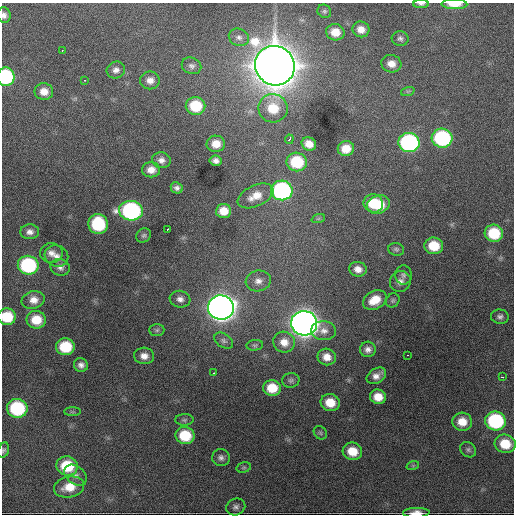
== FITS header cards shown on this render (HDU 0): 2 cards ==
NAXIS1  =                  512 / Axis length
NAXIS2  =                  512 / Axis length

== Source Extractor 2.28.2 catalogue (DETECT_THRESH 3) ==
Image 512 x 512 px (HDU 0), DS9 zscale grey, 1 PNG px = 1 image px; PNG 516 x 516 px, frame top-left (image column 1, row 512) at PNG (2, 3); each listed source drawn as its Kron ellipse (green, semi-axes under 4 px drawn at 4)
Background 2790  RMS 51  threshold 153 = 3 sigma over >= 5 px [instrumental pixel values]
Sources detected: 99; all 99 listed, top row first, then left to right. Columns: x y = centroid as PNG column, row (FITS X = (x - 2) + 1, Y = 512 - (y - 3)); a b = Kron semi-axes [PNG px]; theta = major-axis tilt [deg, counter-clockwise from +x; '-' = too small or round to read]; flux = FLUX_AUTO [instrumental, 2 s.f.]
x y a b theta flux
421 4 8 4 0 8.2e+03
454 4 13 5 -1 5.1e+04
324 11 7 6 - 7.3e+03
4 15 8 6 -79 1.4e+04
361 29 8 7 - 2.9e+04
335 32 9 8 - 4.6e+04
239 37 10 8 -22 1.6e+04
400 38 8 7 - 1.1e+04
62 50 3 2 - 2.1e+03
391 64 10 8 -10 3.1e+04
191 66 10 8 -23 1.3e+04
275 66 20 19 - 1.2e+07
116 70 9 8 - 1.7e+04
6 77 9 8 - 2.9e+05
84 80 2 2 - 2.6e+03
150 80 10 9 - 2.5e+04
408 91 7 4 18 5.8e+03
44 92 9 8 - 3.3e+04
196 106 10 9 - 1.3e+05
273 108 14 14 - 9.5e+04
442 138 10 9 - 4.5e+05
289 139 5 3 - 3.3e+04
409 142 10 9 - 6.4e+05
216 144 9 8 - 4.2e+04
309 144 7 6 - 3.5e+04
346 149 8 7 - 4.7e+04
161 160 9 8 - 1.8e+04
216 161 6 5 - 1.5e+04
297 162 10 9 - 1.6e+05
151 170 9 7 0 3.0e+04
177 188 6 5 - 1.2e+04
282 190 11 10 - 6.9e+05
255 196 19 10 25 4.9e+04
373 203 10 9 - 8.1e+04
378 204 11 9 20 9.5e+04
131 211 12 9 -4 7.1e+05
223 211 7 7 - 4.3e+04
318 219 7 4 19 5.5e+03
98 224 10 9 - 2.1e+05
168 229 4 2 - 5.4e+03
30 232 9 7 4 1.9e+04
494 233 9 8 - 1.3e+05
144 235 8 6 40 7.6e+03
434 246 9 8 - 8.8e+04
396 249 8 6 -11 8.4e+03
51 253 11 10 - 2.3e+04
56 256 12 10 -27 2.5e+04
28 265 10 9 - 3.7e+05
60 267 10 8 -20 1.6e+04
358 269 9 7 -11 2.6e+04
403 275 9 8 - 1.1e+04
258 281 13 10 9 2.7e+04
400 282 11 10 - 2.2e+04
180 299 10 8 -9 1.9e+04
33 300 11 8 15 3.3e+04
375 300 12 9 29 6.2e+04
393 300 7 6 - 7.2e+03
221 308 13 12 - 4.6e+06
7 317 9 8 - 1.1e+05
500 317 9 7 -6 1.2e+04
36 320 10 9 - 6.9e+04
304 323 13 12 - 5.0e+06
157 330 7 6 - 8.1e+03
324 331 12 9 -3 2.5e+04
224 341 10 6 -33 1.2e+04
284 342 11 10 - 3.7e+04
255 345 8 5 6 7.3e+03
65 347 9 8 - 1.3e+05
368 349 8 8 - 1.7e+04
408 355 3 2 - 9.8e+03
144 356 10 8 -4 2.7e+04
327 357 9 8 - 3.3e+04
81 365 7 7 - 1.6e+04
213 373 2 2 - 2.1e+03
376 376 10 7 32 2.4e+04
502 377 3 2 - 5.4e+03
291 380 9 7 8 1.0e+04
272 388 9 8 - 7.3e+04
378 397 8 7 - 4.8e+04
330 403 9 8 - 6.5e+04
17 408 10 9 - 2.9e+05
72 412 8 4 0 6.1e+03
184 420 9 5 2 7.8e+03
495 421 10 9 - 3.6e+05
462 422 10 9 - 5.2e+04
320 433 7 6 - 7.1e+03
185 435 9 8 - 1.2e+05
505 444 10 9 - 8.5e+04
3 450 8 5 70 7.5e+03
468 450 9 7 -41 1.0e+04
352 451 10 8 -16 6.6e+04
221 458 9 8 - 1.4e+04
413 465 6 4 19 4.9e+03
67 466 11 9 -14 1.4e+05
244 467 7 5 17 6.5e+03
75 475 12 9 -39 2.1e+04
69 487 15 10 12 6.3e+04
236 507 9 8 - 1.3e+04
416 513 13 5 2 3.1e+04
At the frame edge (FLAGS 8, measured only in part): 7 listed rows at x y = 421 4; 454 4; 4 15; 6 77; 7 317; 3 450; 416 513